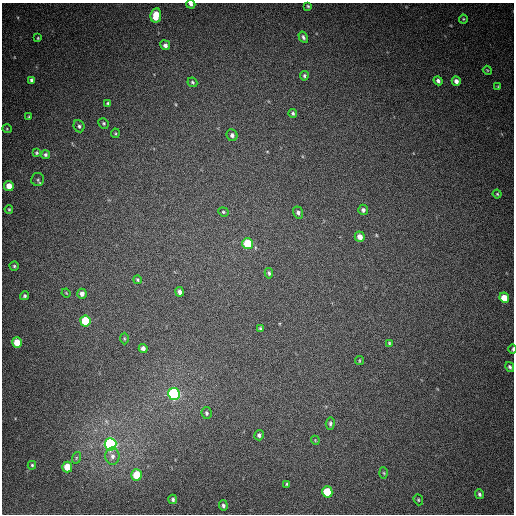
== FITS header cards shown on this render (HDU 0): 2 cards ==
NAXIS1  =                  512
NAXIS2  =                  512

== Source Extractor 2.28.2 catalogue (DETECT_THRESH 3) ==
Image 512 x 512 px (HDU 0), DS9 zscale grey, 1 PNG px = 1 image px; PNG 516 x 516 px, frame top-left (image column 1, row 512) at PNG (2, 3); each listed source drawn as its Kron ellipse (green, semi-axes under 4 px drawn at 4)
Background 496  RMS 14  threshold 41.6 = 3 sigma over >= 5 px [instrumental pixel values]
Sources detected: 68; all 68 listed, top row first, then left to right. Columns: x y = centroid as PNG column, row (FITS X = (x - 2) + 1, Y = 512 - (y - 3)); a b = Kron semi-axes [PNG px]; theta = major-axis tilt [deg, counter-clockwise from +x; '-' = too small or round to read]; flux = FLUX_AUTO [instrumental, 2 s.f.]
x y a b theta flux
191 4 4 4 - 2200
308 6 4 3 - 1100
156 15 7 5 83 20000
463 19 4 4 - 980
303 37 6 3 -59 1900
38 38 3 3 - 850
165 45 5 5 - 3200
487 70 4 3 - 830
304 76 5 4 - 1600
31 80 4 3 - 1900
438 81 5 4 - 3000
456 81 5 4 - 4500
192 82 5 4 - 1500
498 87 4 3 - 820
108 103 3 3 - 1500
293 113 4 4 - 1600
29 117 4 3 - 980
103 123 5 5 - 1400
79 126 6 5 - 2200
7 129 5 3 - 800
115 133 5 3 - 1100
232 135 6 5 - 3100
36 153 4 4 - 1200
45 155 4 4 - 1900
38 180 6 6 - 1800
9 186 5 4 - 10000
497 194 4 4 - 1100
9 209 4 3 - 1000
363 210 5 5 - 2700
223 212 5 4 - 1300
298 212 6 5 - 2900
360 237 5 5 - 6800
248 244 5 5 - 41000
14 266 4 4 - 1400
269 273 5 3 - 1800
137 280 4 4 - 1400
180 292 5 4 - 3200
66 293 4 3 - 720
82 294 5 4 - 4300
25 296 4 4 - 1600
504 298 5 4 - 16000
85 321 5 5 - 46000
260 329 4 3 - 1400
124 339 6 3 -90 860
17 342 5 5 - 18000
389 343 4 3 - 1100
143 348 4 4 - 3400
513 349 5 2 - 1500
360 361 4 2 - 780
510 367 5 4 - 2000
174 394 6 5 - 220000
207 413 6 5 - 1800
330 423 6 4 86 1800
259 435 5 5 - 2200
315 440 4 3 - 730
110 444 6 6 - 310000
112 456 8 7 - 4100
76 458 6 3 72 1200
32 465 4 3 - 1200
67 467 5 5 - 19000
384 473 5 3 - 950
137 475 5 5 - 28000
287 484 4 3 - 1300
327 492 5 5 - 38000
479 494 5 4 - 2000
173 499 5 4 - 1600
418 500 6 4 -70 1200
223 505 5 4 - 2000
At the frame edge (FLAGS 8, measured only in part): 2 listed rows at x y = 191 4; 513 349